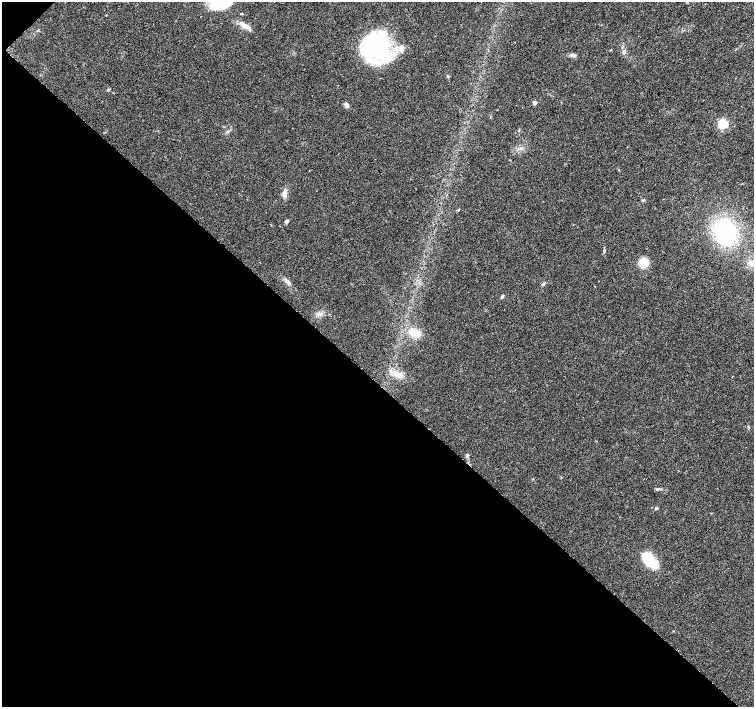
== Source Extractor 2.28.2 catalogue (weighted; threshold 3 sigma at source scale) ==
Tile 9 of 4 x 4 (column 1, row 3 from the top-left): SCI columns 12-1515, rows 1638-3046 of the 6032 x 6027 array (HDU 1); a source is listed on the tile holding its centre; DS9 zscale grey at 2 x 2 block average (1 PNG px = mean of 2 x 2 image px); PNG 756 x 709 px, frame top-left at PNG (2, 2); no overlay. Shown black and unused: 46% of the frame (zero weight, under 3 of 4 exposures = <1% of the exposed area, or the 3 px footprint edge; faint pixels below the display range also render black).
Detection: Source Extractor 2.28.2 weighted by HDU 2 'WHT'; one run over the whole footprint, this tile lists its part. Background 0.0212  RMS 0.0037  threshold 0.0165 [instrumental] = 3 sigma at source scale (4.5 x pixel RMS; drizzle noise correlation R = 1.50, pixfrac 1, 0.0396/0.0396 arcsec/px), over >= 5 px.
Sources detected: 27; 1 inside a brighter listed object's ellipse — not listed separately; the other 26 listed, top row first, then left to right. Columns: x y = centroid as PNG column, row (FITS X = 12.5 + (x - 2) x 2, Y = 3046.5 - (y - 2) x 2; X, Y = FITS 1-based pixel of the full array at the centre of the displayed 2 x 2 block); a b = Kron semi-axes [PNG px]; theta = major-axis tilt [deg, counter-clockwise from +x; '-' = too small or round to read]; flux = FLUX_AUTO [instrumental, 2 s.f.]
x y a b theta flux
222 6 12 6 -5 13
241 14 3 2 - 0.84
245 25 15 5 -30 5.9
377 46 29 26 -56 110
624 52 5 4 - 1.8
573 55 8 4 -9 2.4
535 103 3 3 - 3.9
346 105 5 4 - 3.3
723 124 4 4 - 60
520 148 3 2 - 0.81
285 194 7 4 -75 2.9
643 200 4 3 - 0.84
286 221 5 3 - 1.6
725 231 19 15 -56 91
643 263 8 8 - 15
752 263 10 6 -24 5.6
287 281 6 5 - 2.6
543 285 4 3 - 1
502 296 5 3 - 1.1
319 314 9 3 9 2.7
415 333 12 8 -19 13
398 375 16 5 -27 7.1
467 455 5 3 - 1.2
657 489 4 2 - 0.84
656 508 3 3 - 1.6
650 561 18 9 -45 34
Isophote crosses this tile's border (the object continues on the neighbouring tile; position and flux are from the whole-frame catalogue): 1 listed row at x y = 752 263
Diffuse or blended objects may show on this block-average render without a row.